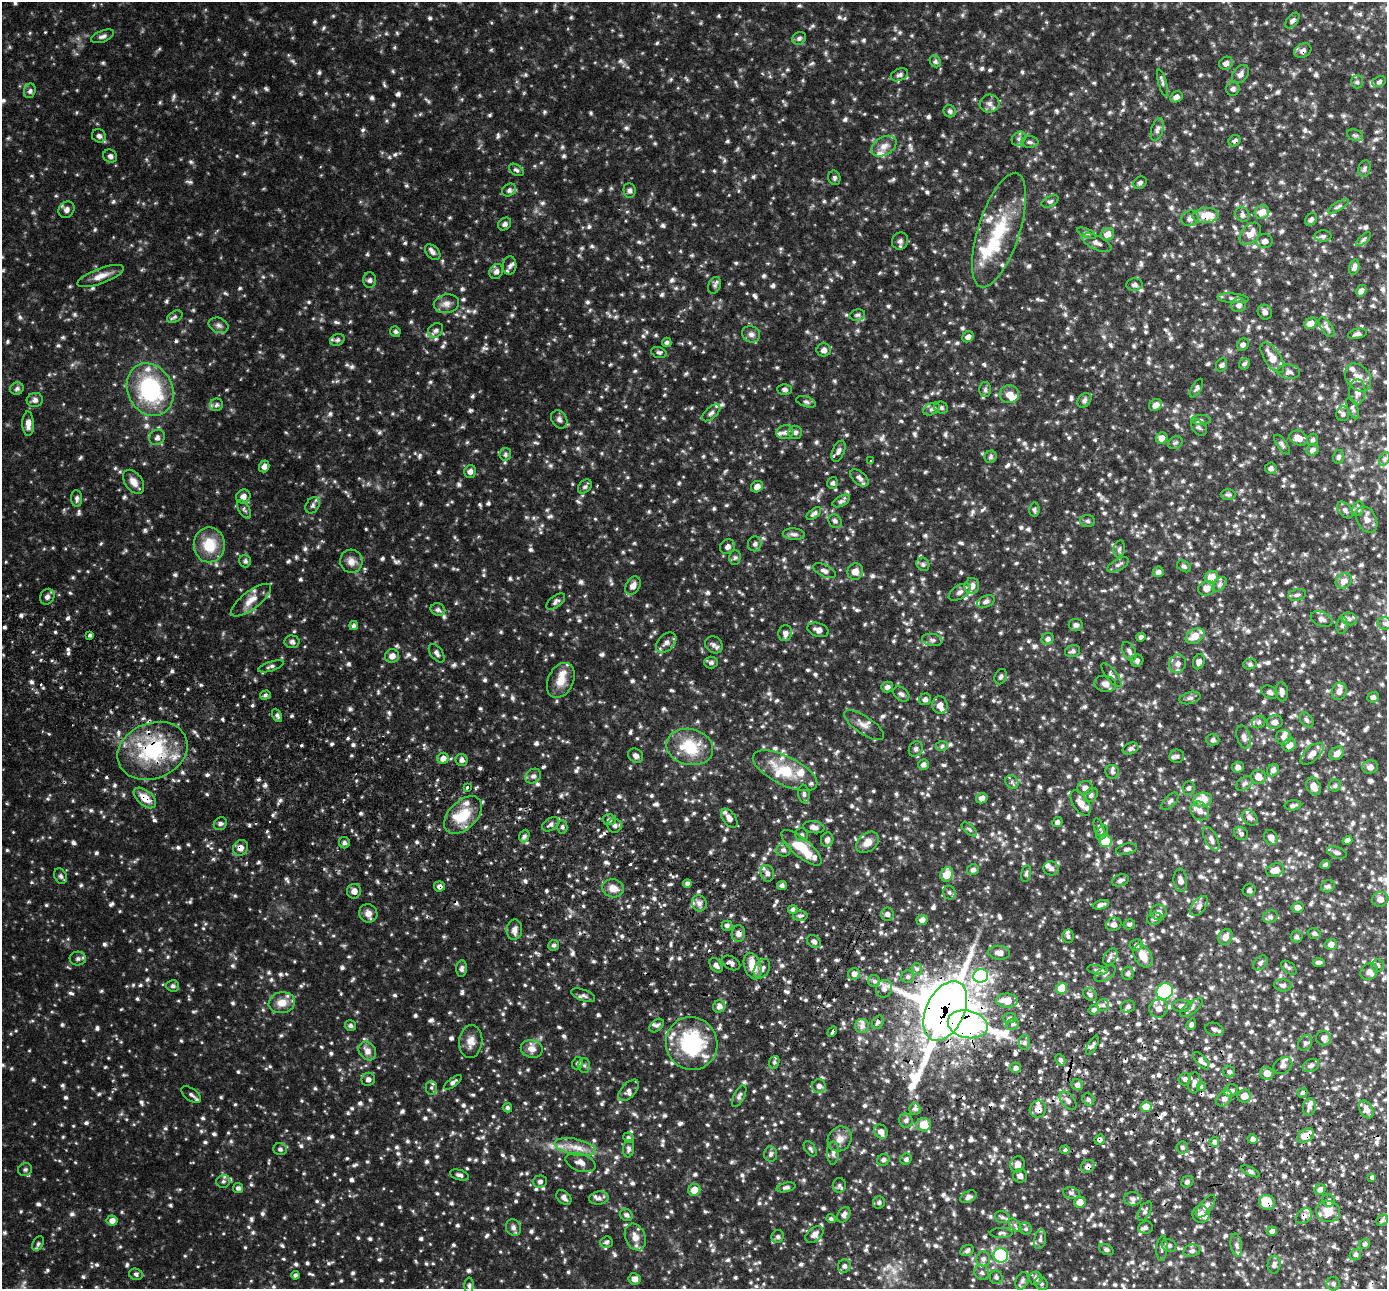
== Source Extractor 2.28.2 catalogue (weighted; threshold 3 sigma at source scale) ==
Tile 6 of 4 x 4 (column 2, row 2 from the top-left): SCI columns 1412-2796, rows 2765-4051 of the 5594 x 5663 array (HDU 1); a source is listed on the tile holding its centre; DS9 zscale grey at full resolution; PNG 1389 x 1291 px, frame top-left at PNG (2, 2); each listed source drawn as its Kron ellipse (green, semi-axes under 4 px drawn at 4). Shown black and unused: <1% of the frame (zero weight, under 2 of 3 exposures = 3% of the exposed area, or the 3 px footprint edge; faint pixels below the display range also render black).
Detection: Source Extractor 2.28.2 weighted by HDU 2 'WHT'; one run over the whole footprint, this tile lists its part. Background 0.0971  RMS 0.014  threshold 0.0621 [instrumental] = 3 sigma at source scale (4.5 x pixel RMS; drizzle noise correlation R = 1.50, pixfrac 1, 0.05/0.05 arcsec/px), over >= 5 px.
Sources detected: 1539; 1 too faint to see at this stretch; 1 inside a brighter object's white glare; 15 cosmic-ray / hot-pixel residue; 1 long thin detection or spike segment (spike, bleed or trail) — neither listed nor drawn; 51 inside a brighter listed object's ellipse — not listed separately; of the other 1470, all 500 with FLUX_AUTO >= 2.96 (the completeness limit of this list) listed and drawn (970 fainter detections not listed), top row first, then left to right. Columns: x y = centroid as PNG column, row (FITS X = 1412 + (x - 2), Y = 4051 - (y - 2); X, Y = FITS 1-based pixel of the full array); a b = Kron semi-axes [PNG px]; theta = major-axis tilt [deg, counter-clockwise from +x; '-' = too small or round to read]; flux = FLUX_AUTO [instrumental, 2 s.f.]
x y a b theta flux
1292 20 9 5 52 4.1
103 36 12 5 20 4.2
799 38 7 6 - 3.8
1303 51 9 6 28 5.3
935 61 6 5 - 3.3
1226 63 7 6 - 6.9
1241 74 10 7 50 6.3
899 75 9 6 25 3.7
1357 82 7 5 89 3
1379 82 7 5 26 3.7
1162 83 14 4 -75 3.5
1233 89 7 6 - 3.9
30 91 7 5 70 3.4
1176 97 6 5 - 7.8
989 104 10 9 - 6.7
950 111 6 6 - 3.1
1157 129 12 6 74 4.9
1355 135 8 5 -18 3.4
99 136 7 6 - 4.2
1019 139 7 6 - 4.2
1235 141 6 5 - 3.7
1030 142 9 5 0 3.6
884 146 13 9 31 10
110 156 7 6 - 3.9
1364 168 8 6 77 3.5
516 170 8 5 -34 3
834 178 7 6 - 3.1
1140 183 7 6 - 3.5
509 190 7 6 - 4.1
629 190 7 6 - 4.2
1050 201 9 5 25 3.1
1338 206 12 4 30 3.4
66 210 9 7 54 5.8
1262 212 7 6 - 17
1206 215 13 7 5 26
1242 215 7 7 - 4.3
1190 218 9 7 24 8
1311 219 7 5 48 3.8
505 224 7 5 44 3.8
999 230 60 21 72 79
1087 233 10 4 -24 3.1
1107 234 7 6 - 13
1250 234 13 8 48 15
1323 236 8 5 0 3.4
1364 239 9 4 42 3.3
900 241 9 8 - 4.7
1265 241 8 7 - 5.5
1097 243 16 7 -25 6.8
433 252 9 6 -45 5
510 266 9 7 85 4.8
1354 267 8 5 73 5.5
496 271 8 6 58 5.1
101 276 24 7 20 13
370 280 7 6 - 3.8
715 285 8 6 69 3.5
1134 285 8 6 4 3.9
1361 291 6 5 - 5.9
1233 298 15 5 -4 4.5
446 304 13 9 12 8.1
1239 305 7 7 - 5
1265 312 8 6 -54 4.3
857 315 8 5 12 3.3
175 317 8 5 29 3.3
1311 323 6 5 - 13
219 325 10 7 -21 4.9
1327 327 11 5 -55 4.9
435 330 8 6 42 4.2
395 331 5 5 - 3.1
751 334 9 8 - 5.6
1357 334 9 5 13 4.1
968 337 6 5 - 5.3
337 340 7 5 20 3.2
667 342 5 4 - 3.4
1243 345 6 5 - 3.7
824 350 7 6 - 6
659 352 8 5 -20 3
1272 358 17 8 -57 20
1245 364 6 5 - 3.4
1222 365 7 5 63 3.4
1289 372 11 7 -6 4.6
1358 377 15 11 -51 13
1196 388 10 5 60 3.4
17 389 7 6 - 3.7
785 389 7 5 -1 3.3
985 389 7 6 - 3.1
150 390 27 22 -62 130
1357 392 12 8 88 8.7
1009 394 9 9 - 13
35 400 8 7 - 5
1084 400 8 6 50 4.3
806 402 10 5 -18 3.2
216 405 6 6 - 3.4
1155 405 7 5 33 7.8
941 408 7 6 - 3.6
1353 408 11 5 -69 3.1
931 409 8 5 26 3.5
711 413 11 5 42 4.6
1343 414 7 6 - 3.8
559 419 9 7 -58 5.2
1201 420 10 5 0 3.7
28 424 12 6 -89 9
1199 427 9 6 -47 4.2
785 432 9 7 14 4.9
795 432 7 6 - 4.1
157 437 8 7 - 4.8
1162 438 6 5 - 9.2
1298 438 9 7 -24 13
1313 440 6 5 - 3.4
1175 443 7 6 - 3
1282 445 11 5 -55 3.8
1312 450 6 5 - 4.7
839 451 11 6 67 5.5
505 454 6 6 - 3.2
991 457 6 6 - 3.1
1339 457 7 5 75 3.5
1384 459 7 5 62 3.2
871 460 3 3 - 3.6
264 466 6 5 - 5.6
1271 468 6 5 - 3.8
470 471 6 5 - 5.4
859 478 11 6 -40 5.1
134 482 13 8 -53 11
833 483 6 5 - 3.1
585 487 8 5 46 3.2
757 487 6 5 - 7.9
1228 494 7 5 0 3.2
243 496 7 7 - 7.3
77 498 8 5 -87 3.4
841 501 9 5 27 3.4
312 505 8 6 58 4.1
244 509 10 5 -60 3.2
1358 509 7 6 - 3.6
1034 510 7 5 81 3
1345 510 9 6 -50 4.2
814 514 8 4 39 4
1367 519 14 9 -62 9.1
835 521 7 6 - 3.8
1087 521 7 6 - 3.1
794 534 11 5 -5 4.5
755 544 7 6 - 3.6
209 545 17 15 89 35
727 547 8 7 - 5.6
1119 549 9 5 78 3.5
735 558 7 5 88 3.1
245 561 6 6 - 3
351 561 12 11 - 9.9
923 564 7 6 - 3.5
1118 565 12 5 29 5
1184 566 8 5 -33 3.1
824 571 12 6 -24 4.7
855 571 8 8 - 12
1158 572 5 5 - 4.9
1211 577 7 6 - 19
1344 581 9 7 35 10
1219 584 9 5 46 3.9
633 586 10 6 58 8.3
972 586 8 7 - 8.5
1207 588 8 7 - 10
960 592 12 6 32 5.6
1297 595 9 5 13 3.8
47 597 8 7 - 4.4
251 600 24 9 38 15
986 601 9 5 22 4.1
556 602 11 5 38 4.2
438 610 7 6 - 3.7
1322 619 11 7 -23 5.6
1349 619 8 6 -21 4.3
1385 623 7 6 - 3.1
353 625 4 4 - 4
1076 625 7 6 - 4.5
1342 625 9 5 81 3.3
818 630 11 6 -17 6.3
785 633 8 6 79 6.5
90 635 4 3 - 3
1195 636 10 7 33 17
1141 637 4 4 - 4.2
1048 639 6 5 - 4.5
932 640 10 6 -8 4.2
292 642 7 6 - 4.1
666 643 12 8 44 6.8
714 645 9 8 - 5
1072 651 8 6 15 3.8
1129 651 10 6 -63 4.6
437 653 10 6 -55 4.6
392 656 7 6 - 8.5
1137 661 6 6 - 3.4
711 662 7 6 - 3.3
1199 662 8 5 70 5.5
1177 664 9 8 - 7.1
1250 664 7 5 14 3
271 666 13 4 18 3.6
1111 675 14 5 -52 4.5
1001 677 8 6 66 3.2
561 680 18 12 64 17
1105 684 11 8 -11 8.3
887 687 6 5 - 4.2
1339 691 9 7 67 6.9
1270 692 9 6 -29 4.2
1282 692 9 6 -83 4.8
901 694 9 6 -40 4.3
265 695 5 4 - 3.1
1373 697 5 5 - 3.7
1190 698 10 6 15 4.1
925 699 6 5 - 4
940 705 9 7 -85 9.3
277 715 7 4 -63 3.5
1307 720 8 5 -51 3.3
1259 722 7 6 - 3.6
1275 722 8 7 - 6.3
864 725 23 8 -34 11
1244 737 12 7 -74 5.7
1284 737 7 7 - 5.9
1213 740 7 6 - 3.5
1289 745 7 6 - 8.8
942 746 6 5 - 3.1
690 747 24 18 -13 53
1131 748 8 5 21 4
916 749 8 6 59 4.1
153 751 36 27 22 110
1337 753 7 6 - 7.5
1312 754 14 7 43 9.9
636 756 8 6 -42 5.4
1177 756 7 6 - 3.2
443 758 6 5 - 9.4
462 760 6 6 - 4.9
923 764 5 5 - 4.1
1238 767 6 5 - 4.5
1370 767 8 6 12 6.2
1273 770 6 5 - 5.3
785 771 35 14 -26 46
1112 772 7 6 - 3.6
533 776 8 7 - 4.8
1258 777 7 7 - 11
1012 782 7 6 - 3.2
1244 783 9 6 39 4.1
1335 785 6 6 - 3.1
1314 786 9 7 -64 9.3
467 787 3 3 - 3.5
1085 788 8 7 - 6.7
1189 788 7 6 - 3.8
804 794 9 5 -83 3.9
1091 795 8 6 50 3.6
145 798 13 7 -41 17
982 798 6 5 - 6.3
1203 800 9 7 7 25
1170 801 10 5 46 3.9
1081 803 14 7 -56 11
1293 805 8 5 4 3.2
1200 811 10 8 -49 8.2
463 815 23 14 45 35
729 818 11 6 -54 6.9
1250 818 9 6 -44 4.9
609 820 7 5 3 4.1
1057 822 5 4 - 3.8
220 824 7 6 - 3.7
551 824 9 6 33 5.3
614 825 7 7 - 5.4
562 827 6 5 - 3.4
814 827 11 6 -9 6.1
1099 827 9 4 -71 3.2
969 829 9 4 -42 3
1102 832 8 5 63 3.5
1241 834 7 6 - 3.4
802 835 6 6 - 3.5
524 836 6 5 - 4.1
1271 837 8 6 -59 5.8
1211 839 13 6 -63 6.1
827 840 7 6 - 4.8
1347 840 5 4 - 4.8
1105 841 6 6 - 31
867 842 13 9 39 12
344 843 6 5 - 3.2
240 848 8 7 - 8.4
802 848 25 9 -40 37
1127 849 10 5 14 3.7
783 850 7 6 - 4.3
1337 853 10 5 -18 3.8
1325 865 5 3 - 3
1051 868 8 7 - 5
973 870 6 5 - 3.5
1275 870 9 6 19 13
767 873 8 6 -78 4.9
1026 873 8 4 77 3
947 874 7 6 - 26
60 876 8 6 -60 3.4
1120 880 8 5 18 3.6
1180 880 12 6 -85 6.8
687 883 4 4 - 4
782 885 5 4 - 3.7
439 886 5 5 - 5
1328 886 7 6 - 3.4
613 888 11 9 -18 12
1249 890 6 6 - 3.7
354 891 7 7 - 7.4
949 893 7 6 - 3.3
1380 899 8 7 - 7.2
699 903 8 7 - 5.7
1101 905 8 4 16 4.6
1199 906 12 6 51 5.7
1297 907 6 5 - 5.5
793 909 5 4 - 3.5
1158 912 8 7 - 7.1
368 913 9 9 - 7.7
887 914 6 6 - 4.4
800 916 7 5 2 3.3
1270 917 7 6 - 3.7
1154 919 7 6 - 3.6
922 920 5 5 - 6.5
1114 924 8 6 21 4.9
1129 924 6 5 - 3
727 926 5 5 - 3.6
514 930 10 7 83 6.6
738 933 8 7 - 5.3
1314 934 6 5 - 3.5
1068 936 7 5 -87 3.2
1225 937 8 6 61 9.2
1296 937 6 6 - 3.1
814 942 7 5 -40 5.2
1331 944 6 5 - 8
554 945 5 5 - 3.1
1136 945 6 5 - 3.4
999 953 11 7 -4 8.3
1143 956 12 8 -58 18
1110 957 9 6 58 4.8
78 959 8 7 - 4.4
731 963 10 6 -27 4.4
1260 963 8 6 46 3.8
1318 963 6 4 -3 3.3
716 965 8 5 -53 4.7
1378 965 6 6 - 3.6
753 966 14 8 -71 20
1289 968 9 5 -40 3
462 969 8 5 86 4.1
762 969 10 7 59 6.8
917 969 6 5 - 4.4
1098 970 10 4 -8 3.3
1369 971 9 7 39 5.5
1105 973 11 6 30 4.9
1128 973 6 6 - 3.4
854 974 6 6 - 5.8
981 976 7 7 - 190
908 977 6 6 - 3.6
874 981 6 6 - 3.3
1283 985 9 6 -5 4.6
173 986 6 5 - 3.4
1062 988 6 5 - 30
884 989 9 8 - 7.2
1165 991 8 8 - 130
1090 994 7 6 - 3.4
583 995 13 5 -19 4.5
1007 1001 11 7 -1 23
282 1003 13 10 11 16
1103 1005 6 6 - 3.5
719 1006 6 6 - 6.8
1182 1006 9 6 -1 4.5
1128 1007 7 6 - 3.6
1159 1008 9 9 - 9.6
1191 1008 13 6 36 4.9
1094 1010 5 5 - 4.4
945 1011 31 19 65 3800
1010 1018 6 5 - 3.4
878 1022 7 5 62 3.1
968 1024 20 13 -13 640
1013 1024 7 5 28 3.5
1191 1024 6 4 71 3.1
350 1026 5 5 - 3.1
657 1026 8 5 41 3.4
862 1026 7 7 - 5.5
1214 1029 9 6 -16 3.6
832 1031 5 3 - 5.1
1324 1038 7 7 - 7.6
471 1041 16 11 85 12
692 1043 27 25 -64 110
1024 1043 7 5 90 3.8
1305 1043 8 6 58 3.8
1092 1045 10 4 61 3.8
532 1049 11 9 -14 9.9
367 1051 10 8 -52 8.8
1060 1060 6 4 -61 3.4
1201 1061 11 5 -49 5
774 1062 6 5 - 3
578 1063 6 5 - 3.2
584 1065 7 5 -88 3.2
1283 1065 10 7 32 5.8
1311 1065 8 6 26 4.3
1015 1068 5 5 - 3.7
1229 1072 6 5 - 3.2
1267 1073 6 6 - 12
368 1079 7 6 - 4.4
1185 1079 6 6 - 4.1
453 1082 10 4 36 3.9
1194 1083 10 6 84 6.5
1077 1085 6 5 - 4.6
819 1086 7 7 - 5.1
1201 1086 4 4 - 4.4
431 1088 7 5 -90 3.1
629 1090 13 7 47 6
1231 1090 7 5 24 4.8
1302 1093 5 4 - 3.1
191 1095 11 6 -36 4.5
739 1096 12 5 64 4.1
1244 1096 7 6 - 14
1224 1098 9 6 47 6.3
1088 1099 6 5 - 3.1
1068 1101 11 6 -51 5.3
1146 1107 5 5 - 19
1309 1107 9 6 84 5.9
507 1108 5 4 - 3.3
915 1109 6 5 - 3.2
1038 1109 8 8 - 11
1366 1109 9 6 -60 7.8
906 1121 7 7 - 4
924 1125 7 6 - 24
881 1132 7 6 - 6.8
1306 1136 9 6 36 20
628 1138 5 5 - 3
840 1139 13 11 54 11
1252 1139 5 4 - 5
1100 1140 5 5 - 3.6
1214 1142 5 4 - 4.5
575 1147 21 8 -12 17
1182 1148 6 6 - 3.2
280 1149 7 6 - 3.3
629 1149 8 5 83 3.9
810 1149 9 5 -55 3
1065 1150 5 4 - 3
833 1153 11 6 89 5
771 1154 7 6 - 3.8
906 1159 6 5 - 3.3
883 1160 6 5 - 3.4
581 1162 15 8 -19 8.8
1017 1164 8 7 - 7.3
1088 1166 7 6 - 6.2
25 1170 7 6 - 3.6
1250 1171 10 4 -27 3.3
459 1175 10 5 -17 3.9
1020 1176 7 7 - 4.8
1372 1177 4 4 - 3
223 1181 7 6 - 3.5
540 1181 7 6 - 3.6
1187 1182 6 5 - 3.2
839 1185 7 6 - 3.5
786 1187 10 4 13 3.8
238 1188 5 5 - 4.1
1320 1189 6 5 - 5.3
694 1190 6 5 - 17
1071 1193 8 6 -10 3.7
564 1197 9 6 -45 5.5
968 1197 9 5 27 4.4
599 1198 10 6 10 4.5
1133 1199 8 6 0 5.7
1329 1200 6 6 - 4.7
879 1202 6 6 - 3
1080 1202 6 5 - 11
1267 1202 8 7 - 32
1206 1206 13 6 51 6.8
1145 1211 10 5 61 4.1
1328 1211 12 10 -18 17
1201 1214 9 8 - 10
626 1215 7 5 -43 3.8
844 1215 8 5 58 4.9
1304 1216 9 6 45 6.3
1002 1217 8 5 -15 3.2
831 1219 5 4 - 3
1382 1220 6 5 - 3.6
112 1221 5 5 - 7.5
1015 1225 8 4 -46 3
513 1227 8 7 - 4.4
1145 1227 7 6 - 3.8
1026 1229 6 5 - 3
1272 1231 5 4 - 4.2
1001 1233 11 5 0 3.2
814 1235 10 6 38 6.8
635 1237 14 10 -69 11
778 1237 6 6 - 3.3
1040 1239 10 5 79 3.8
606 1242 6 5 - 3.3
38 1244 8 5 62 3.2
1364 1244 5 5 - 3.9
1169 1245 7 6 - 3.7
1236 1245 11 5 -81 5.1
1162 1248 12 5 86 4.1
1106 1250 8 5 -23 3.2
967 1251 7 5 25 3.6
1192 1251 8 6 13 3.9
1001 1255 7 7 - 120
1355 1255 6 5 - 3.1
983 1259 7 7 - 5.1
1274 1265 9 6 81 4.5
844 1266 7 6 - 3.7
982 1273 8 7 - 4.2
136 1274 7 5 -22 3.1
295 1275 4 4 - 3.3
996 1277 7 6 - 3.4
1036 1278 7 6 - 4.9
634 1279 6 5 - 8.6
1022 1281 9 6 69 4.2
1041 1283 7 6 - 3.3
1333 1284 7 6 - 3.4
469 1285 8 4 89 3
Overlapping masked pixels (flux is a lower limit): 19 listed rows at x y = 1303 51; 1235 141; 1206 215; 153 751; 145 798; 240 848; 439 886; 738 933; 731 963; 1094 1010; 945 1011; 968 1024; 1201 1086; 1038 1109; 1306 1136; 1100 1140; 1088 1166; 1267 1202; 1304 1216
Isophote crosses this tile's border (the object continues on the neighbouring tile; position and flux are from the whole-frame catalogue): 1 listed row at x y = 469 1285
Unlisted compact peaks at least as high as the median listed source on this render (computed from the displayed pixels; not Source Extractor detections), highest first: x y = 893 179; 367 254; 220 850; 583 906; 732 1162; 1021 741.